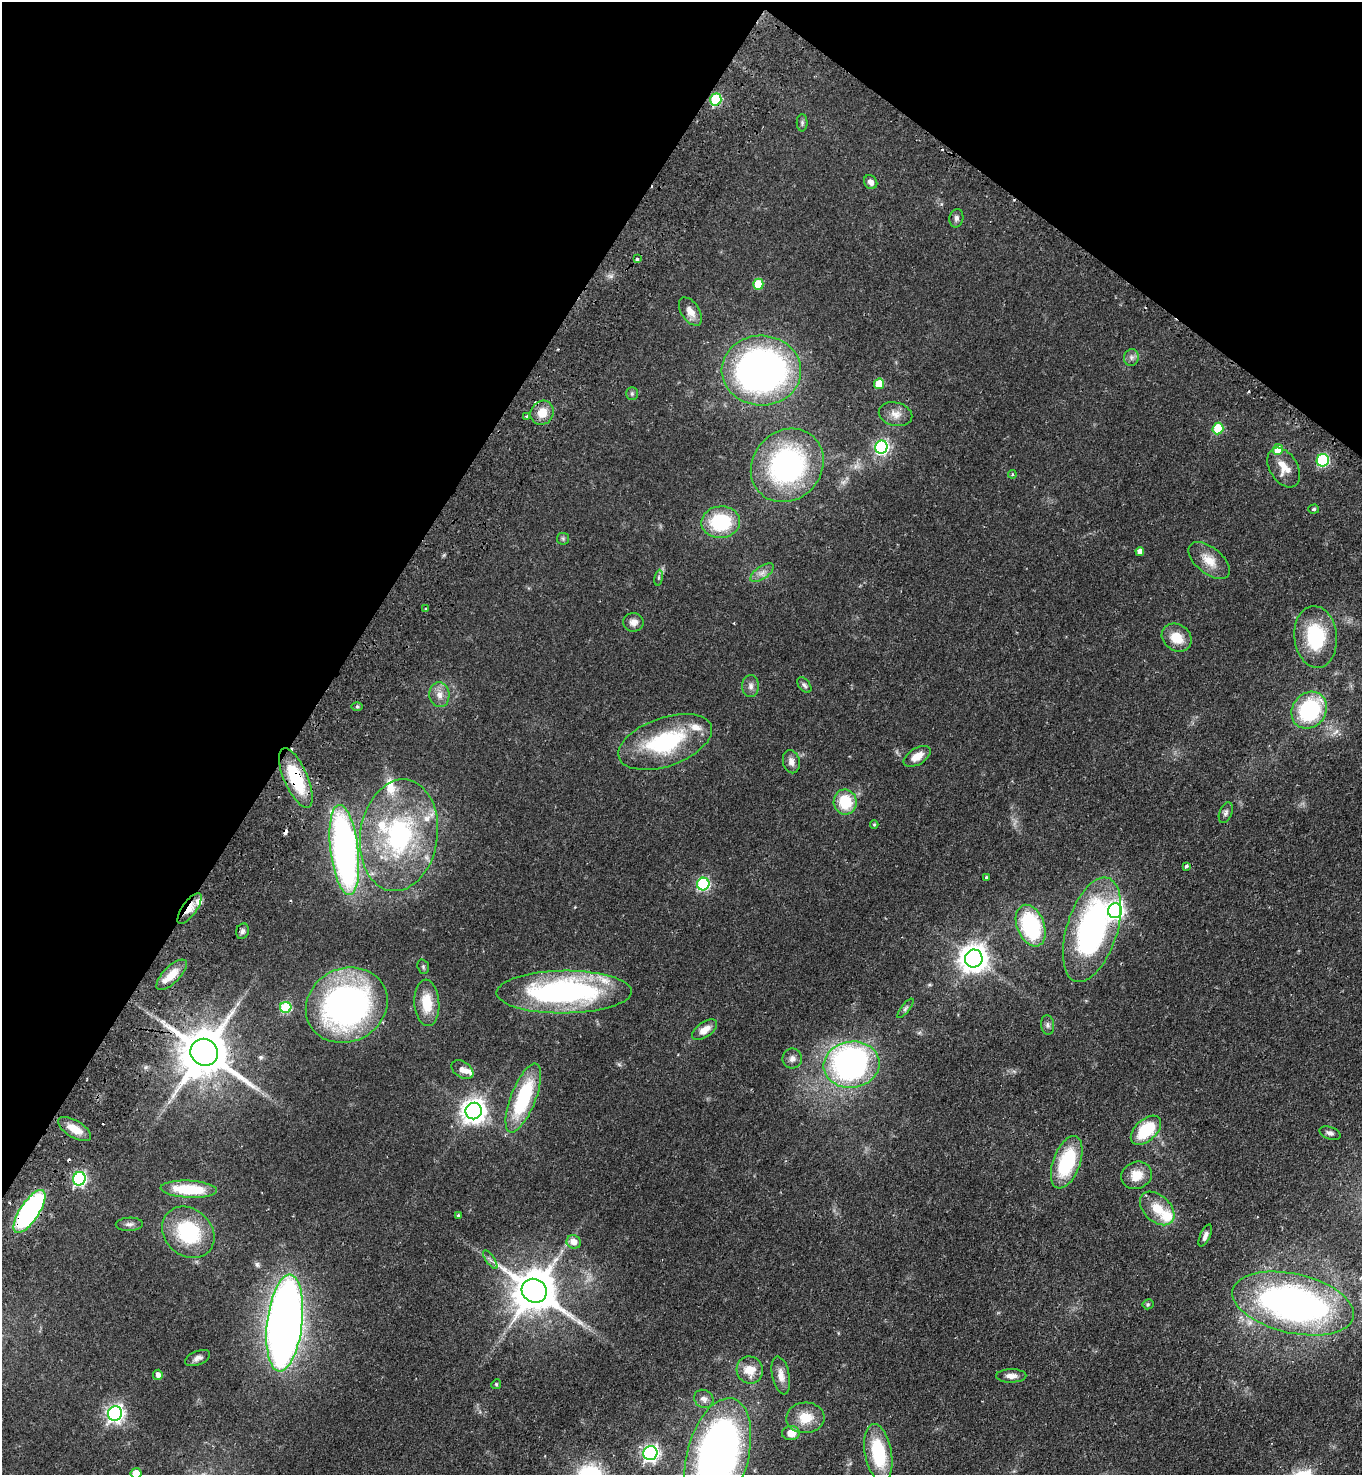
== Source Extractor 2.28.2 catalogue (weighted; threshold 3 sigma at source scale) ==
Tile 2 of 4 x 4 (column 2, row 1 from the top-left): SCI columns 1720-3079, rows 4468-5940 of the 6019 x 5989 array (HDU 1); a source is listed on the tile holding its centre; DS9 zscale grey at full resolution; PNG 1364 x 1477 px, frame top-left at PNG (2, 2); each listed source drawn as its Kron ellipse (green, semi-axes under 4 px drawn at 4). Shown black and unused: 30% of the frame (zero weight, under 2 of 3 exposures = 4% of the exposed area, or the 3 px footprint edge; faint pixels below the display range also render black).
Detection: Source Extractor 2.28.2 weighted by HDU 2 'WHT'; one run over the whole footprint, this tile lists its part. Background 0.0484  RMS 0.0055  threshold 0.0247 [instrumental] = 3 sigma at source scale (4.5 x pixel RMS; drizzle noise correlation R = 1.50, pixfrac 1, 0.05/0.05 arcsec/px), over >= 5 px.
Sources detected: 119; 1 inside a brighter object's white glare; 6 cosmic-ray / hot-pixel residue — neither listed nor drawn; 9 inside a brighter listed object's ellipse — not listed separately; the other 103 listed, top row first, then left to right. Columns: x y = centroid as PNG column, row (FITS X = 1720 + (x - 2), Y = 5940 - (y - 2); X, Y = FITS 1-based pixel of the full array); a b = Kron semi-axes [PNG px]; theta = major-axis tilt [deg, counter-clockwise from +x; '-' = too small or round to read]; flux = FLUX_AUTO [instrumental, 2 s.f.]
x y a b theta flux
716 99 6 5 - 36
802 123 9 5 90 1.2
871 182 7 6 - 2.4
956 218 9 7 78 1.7
637 259 4 3 - 2.1
758 284 5 5 - 15
690 312 16 9 -56 5
1131 357 8 7 - 1.9
761 370 40 35 -3 240
879 384 5 5 - 16
632 394 6 5 - 0.92
542 413 12 11 - 7.5
896 414 17 11 -13 4.8
526 417 4 3 - 1.1
1218 428 6 5 - 25
881 447 6 6 - 110
1278 449 5 5 - 8.7
1323 460 6 6 - 51
787 465 39 34 47 96
1284 468 22 14 -58 8
1012 474 4 4 - 0.51
1314 509 5 4 - 0.75
721 522 19 15 4 34
563 539 6 6 - 0.89
1140 551 4 4 - 2.7
1209 561 24 13 -40 8.2
762 573 13 6 34 3
659 578 8 4 81 1
425 608 3 2 - 0.54
633 622 10 9 - 3.3
1316 637 31 21 -84 34
1177 638 16 13 -37 9.7
804 685 9 5 -50 1.3
751 686 11 8 90 2.4
439 695 12 10 -85 4.2
357 707 6 4 0 0.74
1309 710 19 16 53 50
665 742 49 24 19 51
917 756 15 8 32 6.1
791 762 12 8 -77 2.9
296 778 32 12 -66 30
845 802 12 11 - 18
1226 813 11 6 69 1.7
874 825 4 4 - 0.56
399 835 56 38 82 91
344 850 45 14 -83 220
1186 866 4 3 - 1.6
986 878 4 3 - 0.81
703 884 6 6 - 68
189 908 18 7 55 5.8
1115 911 7 7 - 170
1031 926 22 13 -68 50
1092 930 54 25 72 130
242 931 8 6 71 1.6
974 959 9 8 - 610
423 967 7 5 -71 0.87
172 975 20 8 45 7.5
564 992 67 21 1 120
427 1003 23 12 -86 13
347 1005 42 36 28 160
286 1008 6 5 - 37
905 1008 12 4 52 1.1
1048 1025 10 6 -83 1.6
705 1030 14 7 35 5.4
204 1052 14 13 - 2600
792 1059 10 9 - 2.5
852 1065 28 23 8 150
462 1070 12 8 -34 3.1
523 1098 36 12 68 40
474 1111 8 8 - 460
75 1129 18 8 -31 7.5
1146 1130 18 10 42 23
1330 1133 11 6 -18 1.7
1067 1162 27 13 70 35
1137 1175 16 13 23 8.3
79 1179 7 6 - 110
189 1189 28 8 -3 22
1157 1208 20 13 -43 11
29 1211 25 9 57 100
458 1215 4 4 - 0.8
129 1224 13 6 2 2
188 1232 28 23 -42 37
1205 1236 12 5 65 2.3
574 1242 7 6 - 4.9
490 1260 11 3 -55 1
534 1291 13 11 -33 2000
1148 1304 5 5 - 0.76
1293 1304 62 29 -13 200
285 1323 49 17 83 490
198 1358 13 7 21 2.5
750 1370 14 13 - 8.9
158 1375 5 5 - 2.5
781 1375 19 8 -78 4.5
1011 1376 15 7 1 3.5
496 1384 5 4 - 0.59
704 1399 10 8 -30 2.5
115 1413 7 7 - 190
805 1418 19 15 3 11
791 1433 9 7 6 5.3
650 1453 7 7 - 170
878 1453 29 13 -80 32
718 1455 58 30 75 280
136 1473 5 5 - 11
Overlapping masked pixels (flux is a lower limit): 6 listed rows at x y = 716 99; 296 778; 189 908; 204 1052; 79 1179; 29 1211
Isophote crosses this tile's border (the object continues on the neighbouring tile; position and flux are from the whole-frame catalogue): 2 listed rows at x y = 718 1455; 136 1473